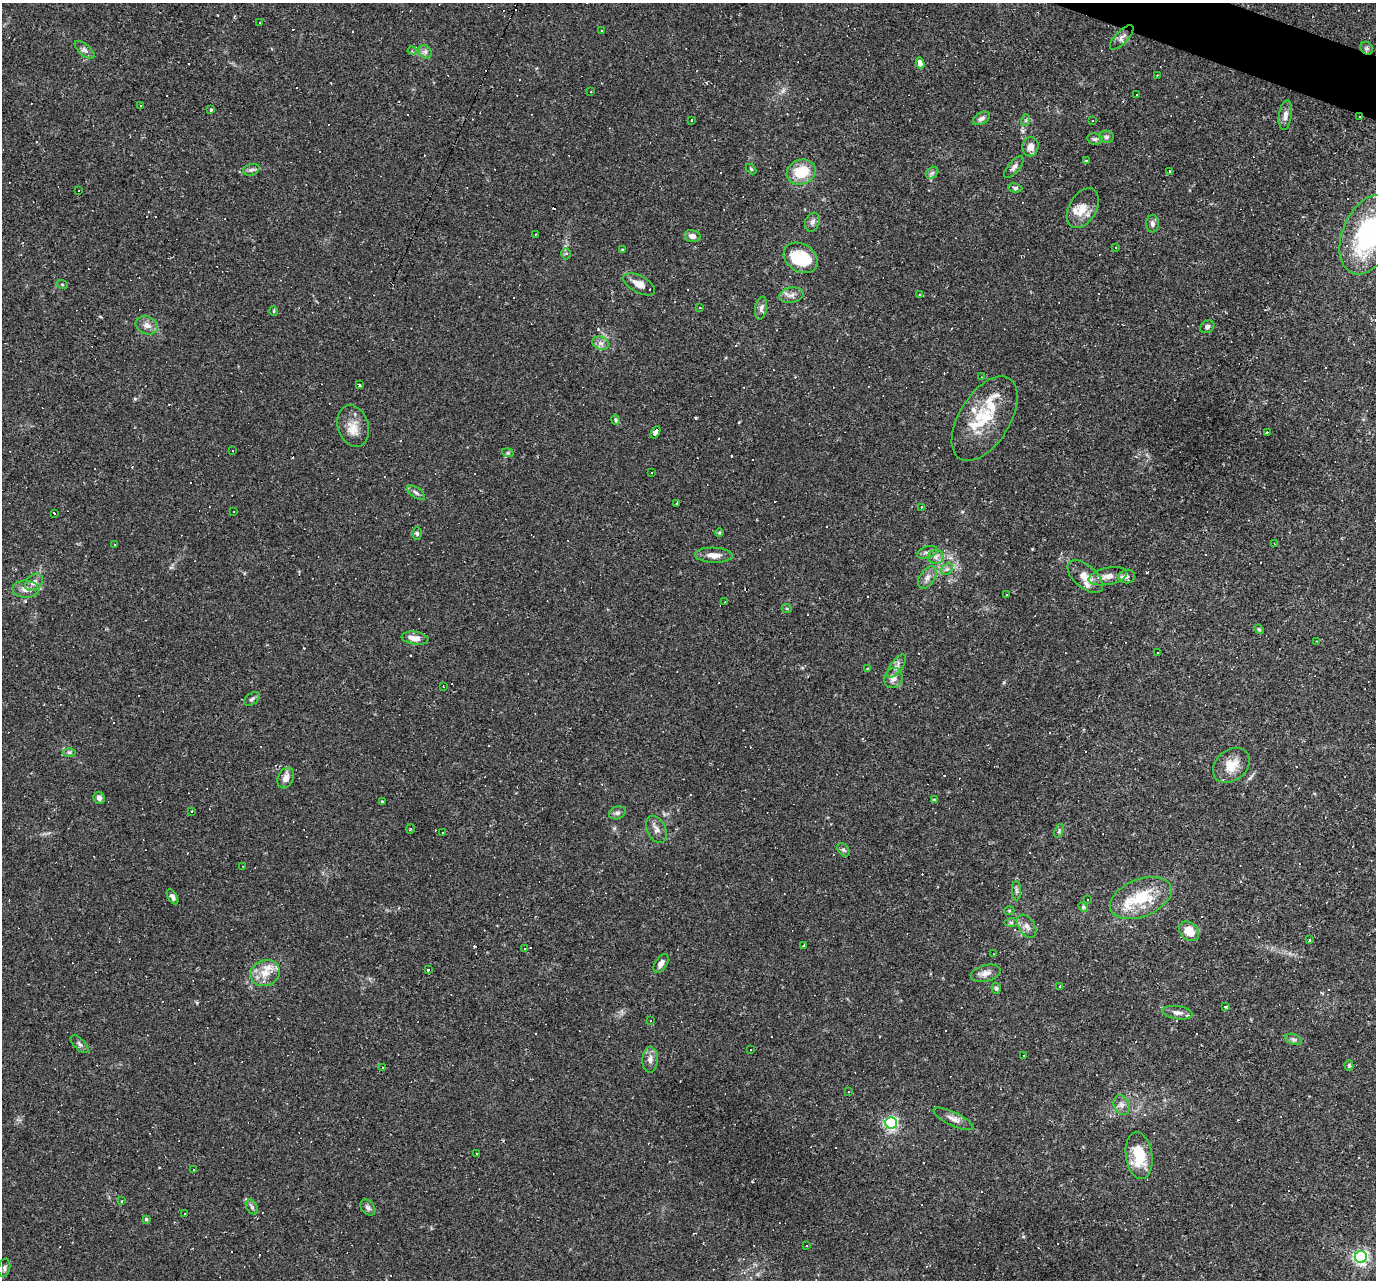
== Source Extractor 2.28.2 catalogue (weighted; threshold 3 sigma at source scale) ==
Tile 10 of 4 x 4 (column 2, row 3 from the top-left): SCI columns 1375-2748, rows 1544-2821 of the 5495 x 5510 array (HDU 1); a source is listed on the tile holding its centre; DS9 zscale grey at full resolution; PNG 1378 x 1282 px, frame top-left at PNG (2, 3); each listed source drawn as its Kron ellipse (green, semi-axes under 4 px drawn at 4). Shown black and unused: <1% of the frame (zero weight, under 2 of 3 exposures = <1% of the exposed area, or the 3 px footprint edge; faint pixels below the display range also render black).
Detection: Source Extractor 2.28.2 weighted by HDU 2 'WHT'; one run over the whole footprint, this tile lists its part. Background 0.0261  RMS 0.0036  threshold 0.016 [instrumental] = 3 sigma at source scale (4.5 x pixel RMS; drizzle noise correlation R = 1.50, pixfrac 1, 0.05/0.05 arcsec/px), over >= 5 px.
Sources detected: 266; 1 inside a brighter object's white glare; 107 cosmic-ray / hot-pixel residue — neither listed nor drawn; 8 inside a brighter listed object's ellipse — not listed separately; the other 150 listed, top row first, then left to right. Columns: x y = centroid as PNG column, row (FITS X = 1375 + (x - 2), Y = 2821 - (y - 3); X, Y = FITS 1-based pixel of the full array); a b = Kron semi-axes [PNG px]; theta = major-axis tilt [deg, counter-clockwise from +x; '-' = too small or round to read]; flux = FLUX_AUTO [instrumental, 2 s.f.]
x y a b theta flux
260 22 2 2 - 0.27
602 30 3 2 - 0.34
1122 37 16 6 46 1.5
1367 48 7 5 -46 0.78
85 50 12 5 -41 1.2
412 51 4 4 - 0.51
425 52 7 6 - 1
920 63 5 4 - 2.2
1157 75 2 2 - 0.21
591 92 2 2 - 0.21
1137 95 3 2 - 0.3
141 105 4 2 - 0.28
211 110 4 4 - 0.33
1285 115 15 6 81 1.9
1359 117 3 2 - 0.56
981 118 9 5 31 1.2
691 120 3 2 - 0.73
1026 120 6 4 72 0.47
1092 121 2 2 - 0.26
1106 137 7 6 - 0.8
1095 139 7 5 -10 0.84
1030 147 9 8 - 2.5
1086 160 4 3 - 0.52
1014 167 13 5 51 1.4
751 169 6 4 -46 0.41
251 170 8 5 18 0.95
1169 171 4 3 - 0.63
801 172 15 12 21 9.5
932 173 7 5 44 0.81
1015 188 7 4 -9 0.75
78 191 2 2 - 0.37
1083 208 22 13 60 5.4
812 222 9 7 69 1.2
1152 224 8 6 90 1.2
535 234 2 2 - 0.2
1368 235 42 25 67 43
692 236 8 6 -14 1.7
1115 248 3 3 - 0.32
622 250 3 3 - 0.42
566 254 5 4 - 0.85
801 258 18 13 -33 14
62 284 5 3 - 0.33
639 284 17 8 -28 3.3
791 295 12 7 9 1.9
920 295 3 2 - 0.7
699 307 3 2 - 0.43
761 308 12 6 80 1.2
274 311 5 3 - 0.32
147 325 11 9 -20 2.2
1207 327 7 6 - 1
601 343 9 6 -21 1.5
982 377 3 3 - 0.28
359 385 3 2 - 0.72
985 419 47 25 58 17
616 420 5 4 - 0.47
353 426 21 15 -72 5.1
655 432 6 4 61 7.1
1267 432 3 3 - 12
232 451 2 2 - 0.28
508 453 6 3 -17 0.45
651 473 3 2 - 0.43
416 493 10 5 -34 0.98
677 503 4 3 - 1.7
921 507 3 3 - 0.3
233 511 2 2 - 0.27
54 513 3 2 - 0.96
719 533 4 3 - 0.39
417 534 6 4 -88 0.65
115 544 2 2 - 0.28
1274 544 3 2 - 0.23
927 552 10 6 20 1.1
714 555 19 7 -2 2.9
936 557 8 7 - 1.3
947 569 6 5 - 0.81
1108 576 19 8 12 3.3
1127 576 8 7 - 1.2
927 577 12 7 55 1.9
1085 577 21 11 -41 4.6
34 582 10 7 45 2.1
26 589 13 8 -3 2.4
1006 594 3 3 - 1.2
725 602 3 2 - 0.38
787 609 5 3 - 0.34
1259 629 5 4 - 0.41
415 638 13 6 -8 3.1
1316 641 3 2 - 0.21
1158 653 3 2 - 0.29
897 666 14 6 53 1.6
868 669 4 3 - 0.47
893 678 10 9 - 2.6
443 686 3 2 - 0.25
252 699 9 5 37 0.84
69 752 6 4 0 0.57
1231 765 20 15 40 5.8
286 778 11 7 65 2.3
99 798 6 5 - 1.4
934 800 4 4 - 0.46
383 802 4 3 - 1.3
192 811 2 2 - 0.3
617 813 9 6 20 1
411 829 5 3 - 0.38
656 829 14 9 -64 2.1
1059 831 7 4 68 0.5
443 833 3 2 - 0.25
843 850 7 5 -51 0.73
242 866 3 2 - 0.21
1016 891 9 4 -89 0.8
172 897 8 4 -59 1.1
1141 898 32 18 21 15
1088 900 2 2 - 0.27
1083 907 5 4 - 0.45
1009 911 5 3 - 0.31
1011 922 6 4 -1 0.58
1027 926 12 8 -56 1.9
1189 931 11 8 -45 6.1
1309 940 4 2 - 0.46
804 945 3 3 - 2.8
525 949 3 2 - 0.39
994 954 3 2 - 0.22
661 963 10 6 57 2
428 970 3 3 - 3.2
265 973 15 12 23 5
986 973 15 8 15 2.4
1060 986 3 2 - 0.27
996 988 6 4 -74 0.61
1226 1007 4 3 - 0.46
1177 1013 15 6 -8 1.9
650 1020 3 2 - 0.37
1294 1039 8 5 -19 0.86
80 1044 11 5 -45 0.96
751 1050 3 2 - 0.47
1024 1055 2 2 - 0.25
650 1060 13 7 87 2.1
1349 1066 5 4 - 0.59
383 1068 3 2 - 0.49
848 1092 3 2 - 0.23
1122 1105 10 7 -66 1.7
953 1119 22 6 -25 2.4
891 1123 6 5 - 71
477 1154 3 2 - 0.37
1139 1156 24 13 -81 11
194 1170 3 2 - 0.42
122 1201 3 3 - 0.33
252 1207 8 5 -59 0.82
368 1208 9 6 -50 1
185 1214 3 2 - 0.4
146 1219 4 4 - 0.46
806 1246 3 2 - 0.51
1361 1257 6 6 - 93
4 1268 9 6 79 0.92
Overlapping masked pixels (flux is a lower limit): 2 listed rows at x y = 1359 117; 655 432
Isophote crosses this tile's border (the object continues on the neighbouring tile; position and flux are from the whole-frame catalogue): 1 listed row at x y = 1368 235